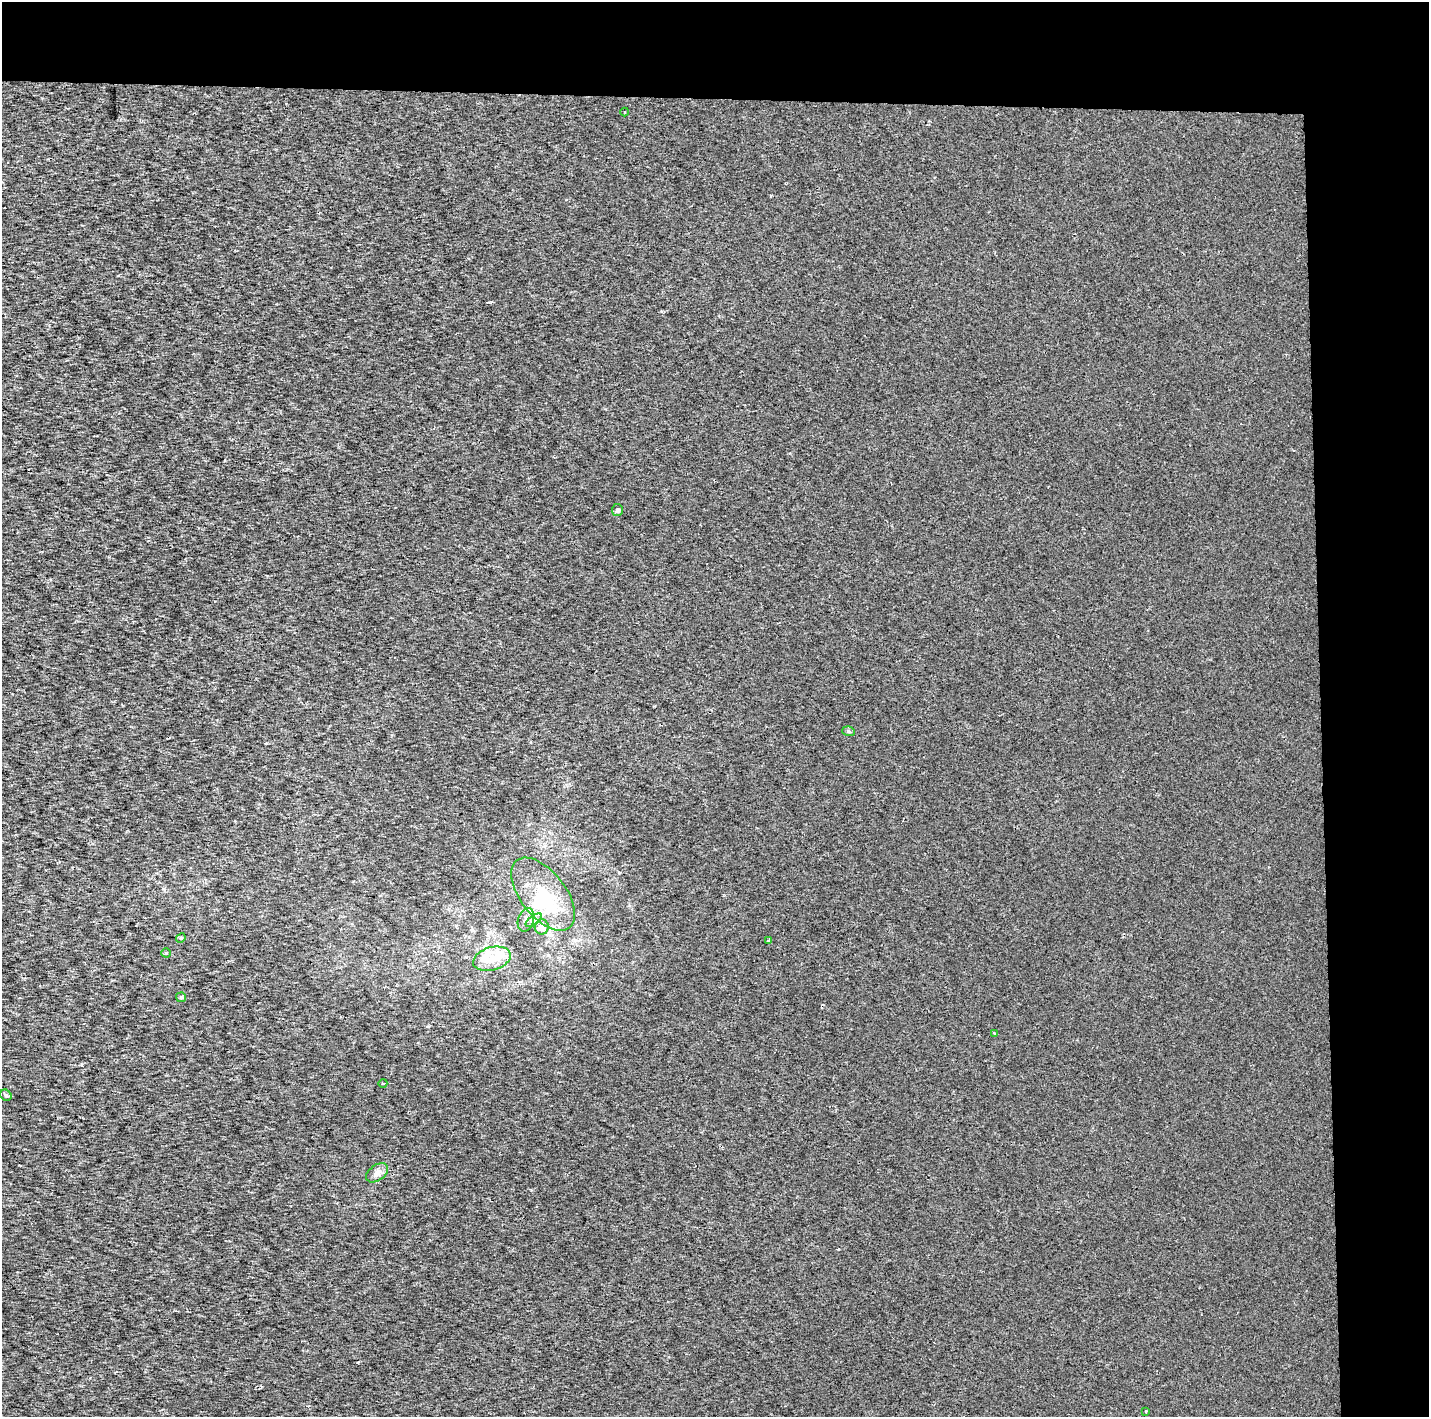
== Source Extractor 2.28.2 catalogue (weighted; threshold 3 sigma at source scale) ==
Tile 3 of 3 x 3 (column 3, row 1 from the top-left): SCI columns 2967-4393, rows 2934-4348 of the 7053 x 4355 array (HDU 1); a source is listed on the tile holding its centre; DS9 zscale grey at full resolution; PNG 1431 x 1419 px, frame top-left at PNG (2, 2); each listed source drawn as its Kron ellipse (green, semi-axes under 4 px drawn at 4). Shown black and unused: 14% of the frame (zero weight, under 2 of 3 exposures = <1% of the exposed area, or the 3 px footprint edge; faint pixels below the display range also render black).
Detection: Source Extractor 2.28.2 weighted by HDU 2 'WHT'; one run over the whole footprint, this tile lists its part. Background 3.28e-04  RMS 0.0027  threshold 0.0122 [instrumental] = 3 sigma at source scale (4.5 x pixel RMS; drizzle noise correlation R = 1.50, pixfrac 1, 0.0396/0.0396 arcsec/px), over >= 5 px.
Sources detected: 23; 4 inside a brighter object's white glare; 1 cosmic-ray / hot-pixel residue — neither listed nor drawn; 1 inside a brighter listed object's ellipse — not listed separately; the other 17 listed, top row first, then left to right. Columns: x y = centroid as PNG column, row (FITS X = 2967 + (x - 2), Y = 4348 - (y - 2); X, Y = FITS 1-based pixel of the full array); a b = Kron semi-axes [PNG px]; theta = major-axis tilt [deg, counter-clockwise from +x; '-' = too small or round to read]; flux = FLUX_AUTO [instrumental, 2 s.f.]
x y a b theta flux
625 112 4 3 - 0.19
617 510 6 5 - 0.66
848 731 6 5 - 0.51
543 894 43 22 -52 14
526 920 12 8 73 1.4
534 920 9 4 36 0.87
542 927 7 7 - 1.9
181 938 5 4 - 0.34
769 941 3 3 - 0.54
166 953 4 4 - 0.28
492 959 19 11 15 4.5
181 997 5 4 - 0.37
994 1033 3 3 - 0.93
383 1083 4 3 - 0.24
6 1095 6 5 - 0.49
377 1173 12 8 37 1.6
1146 1411 3 3 - 0.52
Unlisted compact peaks at least as high as the median listed source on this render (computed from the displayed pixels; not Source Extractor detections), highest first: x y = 81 1064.